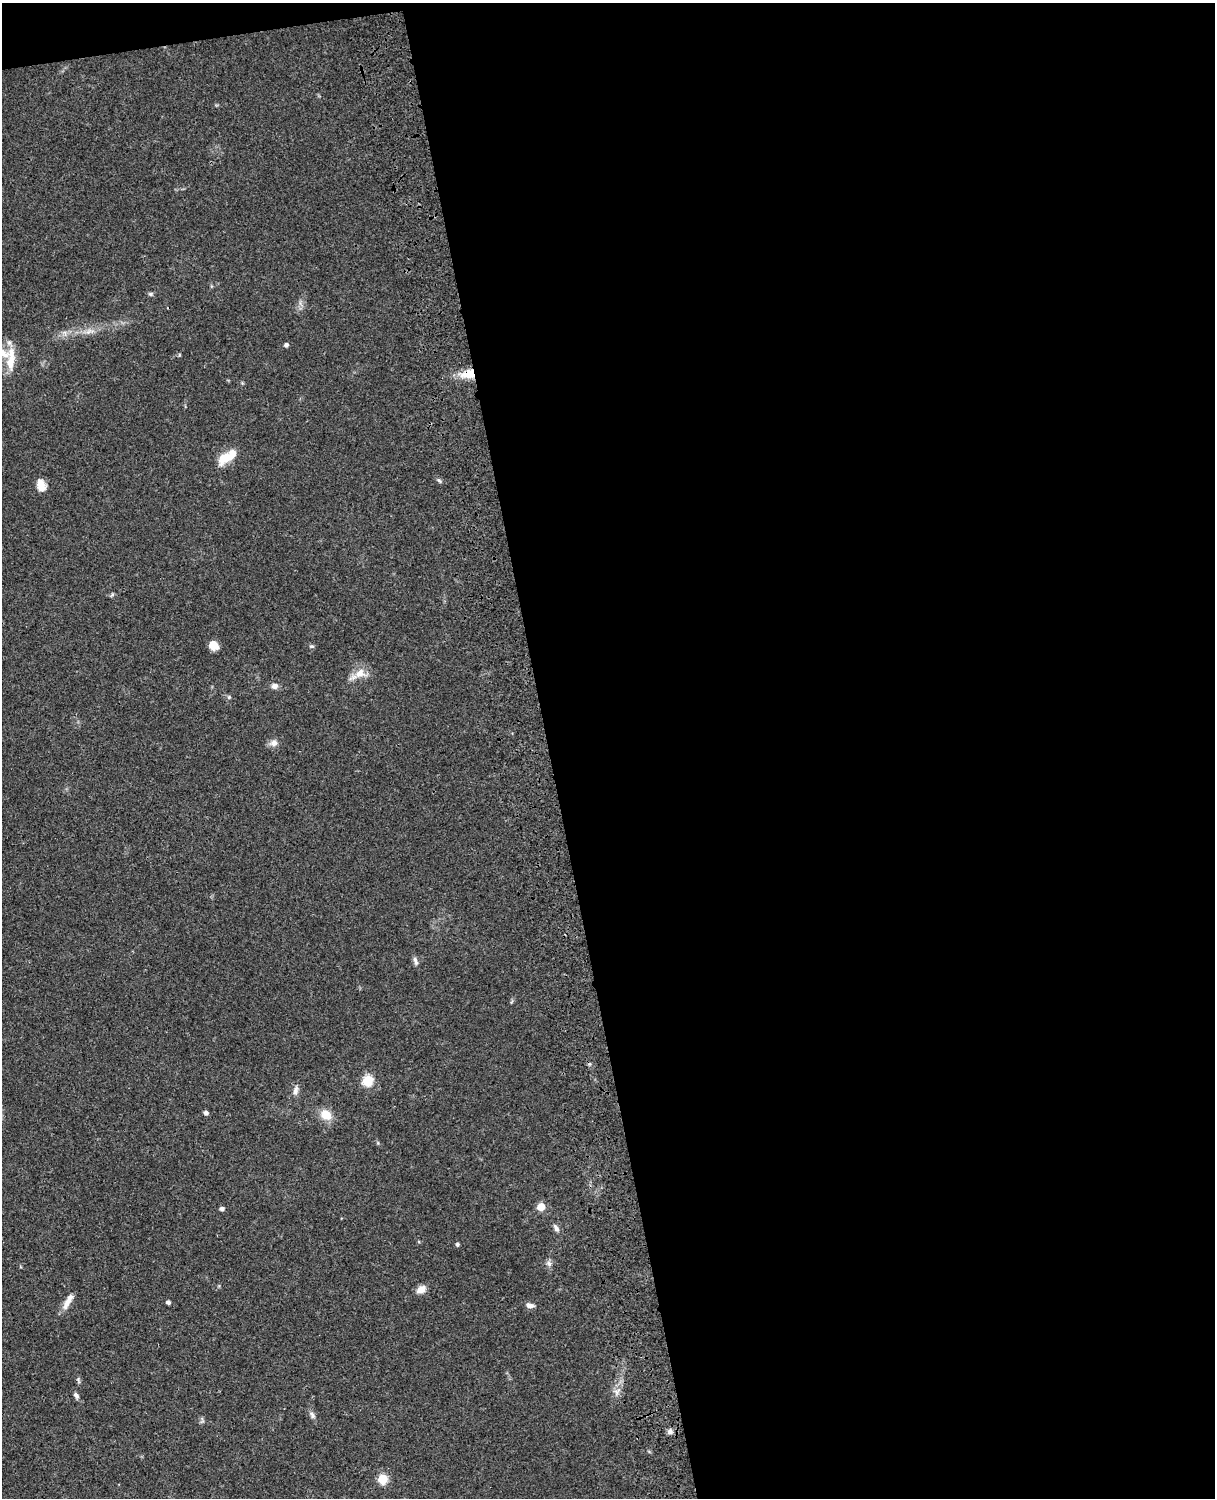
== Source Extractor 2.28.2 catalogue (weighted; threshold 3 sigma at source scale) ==
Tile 4 of 4 x 3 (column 4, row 1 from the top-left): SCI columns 3759-4971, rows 3269-4764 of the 5090 x 4927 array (HDU 1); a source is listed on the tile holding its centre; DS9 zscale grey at full resolution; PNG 1217 x 1500 px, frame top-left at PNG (2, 3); no overlay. Shown black and unused: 56% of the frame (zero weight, under 3 of 4 exposures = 6% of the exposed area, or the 3 px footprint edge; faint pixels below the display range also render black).
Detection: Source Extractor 2.28.2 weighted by HDU 2 'WHT'; one run over the whole footprint, this tile lists its part. Background 0.0822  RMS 0.006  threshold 0.0272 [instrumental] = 3 sigma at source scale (4.5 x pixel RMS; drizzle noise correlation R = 1.50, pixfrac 1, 0.05/0.05 arcsec/px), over >= 5 px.
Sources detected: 37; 3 inside a brighter listed object's ellipse — not listed separately; the other 34 listed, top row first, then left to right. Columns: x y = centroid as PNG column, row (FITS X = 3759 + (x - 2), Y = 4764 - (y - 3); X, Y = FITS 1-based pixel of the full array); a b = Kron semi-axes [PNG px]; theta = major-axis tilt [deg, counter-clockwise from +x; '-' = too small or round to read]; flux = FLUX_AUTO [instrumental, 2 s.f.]
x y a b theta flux
150 294 6 5 - 1.2
89 331 13 6 22 3.7
286 345 4 4 - 1.8
10 362 22 13 89 11
468 374 20 11 4 10
225 458 21 13 36 10
439 481 7 4 -45 0.99
41 485 14 9 -76 6.4
112 595 7 4 20 0.95
214 645 10 8 -44 6.4
312 646 7 4 -18 0.94
360 673 17 13 2 7.5
274 686 8 7 - 2.8
229 697 6 5 - 0.96
274 743 10 9 - 3.2
415 961 13 5 -71 2.1
368 1080 6 5 - 42
295 1090 12 7 78 2.7
206 1113 4 4 - 2.2
326 1115 11 9 -33 10
541 1207 5 5 - 11
222 1209 4 4 - 2.1
556 1228 12 6 -59 2.2
457 1244 4 4 - 1.2
549 1263 8 6 -74 2
421 1289 11 8 32 4.7
67 1302 18 8 60 5.9
168 1302 4 4 - 1.8
530 1305 9 6 -16 3
617 1392 11 7 62 3.2
76 1396 9 5 -65 1.9
312 1415 10 6 -55 2
670 1431 7 7 - 2
382 1479 5 5 - 33
Overlapping masked pixels (flux is a lower limit): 1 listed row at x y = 468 374